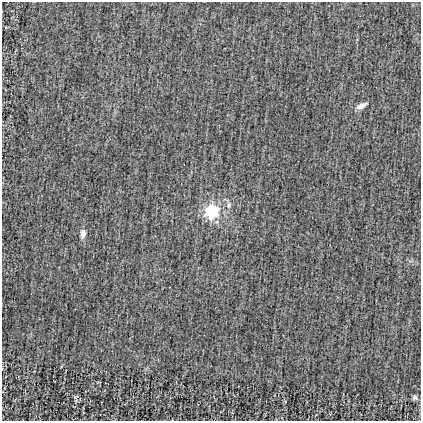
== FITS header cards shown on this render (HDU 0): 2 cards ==
NAXIS1  =                  419
NAXIS2  =                  419

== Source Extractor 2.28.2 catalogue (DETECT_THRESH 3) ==
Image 419 x 419 px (HDU 0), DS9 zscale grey, 1 PNG px = 1 image px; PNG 423 x 423 px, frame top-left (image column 1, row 419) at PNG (2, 2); no overlay
Background -8.61e-04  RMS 0.025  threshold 0.0752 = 3 sigma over >= 5 px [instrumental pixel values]
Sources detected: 6; all 6 listed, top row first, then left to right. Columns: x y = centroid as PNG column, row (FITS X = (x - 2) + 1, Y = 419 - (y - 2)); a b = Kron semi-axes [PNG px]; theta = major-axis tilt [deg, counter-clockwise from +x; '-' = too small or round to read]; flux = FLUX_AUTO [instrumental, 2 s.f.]
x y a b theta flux
361 106 13 6 26 10
229 205 9 6 65 5.9
211 211 7 7 - 130
83 234 12 7 83 8
75 397 7 3 22 1.5
414 397 7 5 44 3.7